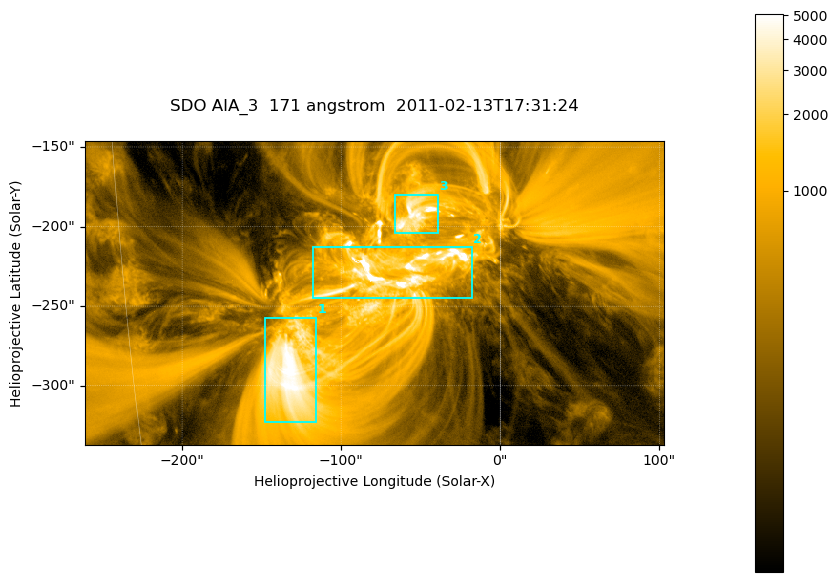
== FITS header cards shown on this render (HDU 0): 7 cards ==
TELESCOP= 'SDO     '           /
INSTRUME= 'AIA_3   '           /
WAVELNTH=                  171 /
WAVEUNIT= 'angstrom'           /
DATE-OBS= '2011-02-13T17:31:24.34' /
CTYPE1  = 'HPLN-TAN'           /
CTYPE2  = 'HPLT-TAN'           /

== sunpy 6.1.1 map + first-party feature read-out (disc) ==
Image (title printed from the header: SDO AIA_3  171 angstrom  2011-02-13T17:31:24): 607 x 318 px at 0.599 arcsec/px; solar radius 972 arcsec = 1622 px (partial field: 2.3% of the solar disc is inside the frame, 100% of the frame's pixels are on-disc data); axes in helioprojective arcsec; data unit not stated in the header (colour bar unlabelled)
Pointing: header CRPIX1/2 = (2056.06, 2043.72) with CRVAL1/2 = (0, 0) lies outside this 607 x 318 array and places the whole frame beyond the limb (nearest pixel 1.39 R_sun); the SolarSoft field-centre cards XCEN/YCEN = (-78.89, -241.7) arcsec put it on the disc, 1316 arcsec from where CRPIX/CRVAL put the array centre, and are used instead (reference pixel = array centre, CRVAL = XCEN/YCEN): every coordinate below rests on XCEN/YCEN
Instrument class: DISC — disc imager (sunpy class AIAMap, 171 A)
Bright regions (active regions / flare kernels): reference = the on-disc median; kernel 5 px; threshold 5 sigma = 1832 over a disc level ~359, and >= 1.15x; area >= 193 px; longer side >= 4 px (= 2.4 arcsec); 3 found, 3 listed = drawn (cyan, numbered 1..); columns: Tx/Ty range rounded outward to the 2 arcsec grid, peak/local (2 s.f.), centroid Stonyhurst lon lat
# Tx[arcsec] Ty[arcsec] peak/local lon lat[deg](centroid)
1 -148..-116 -324..-256 15 -9 -24
2 -118..-18 -246..-212 34 -4 -20
3 -66..-38 -204..-180 23 -3 -18